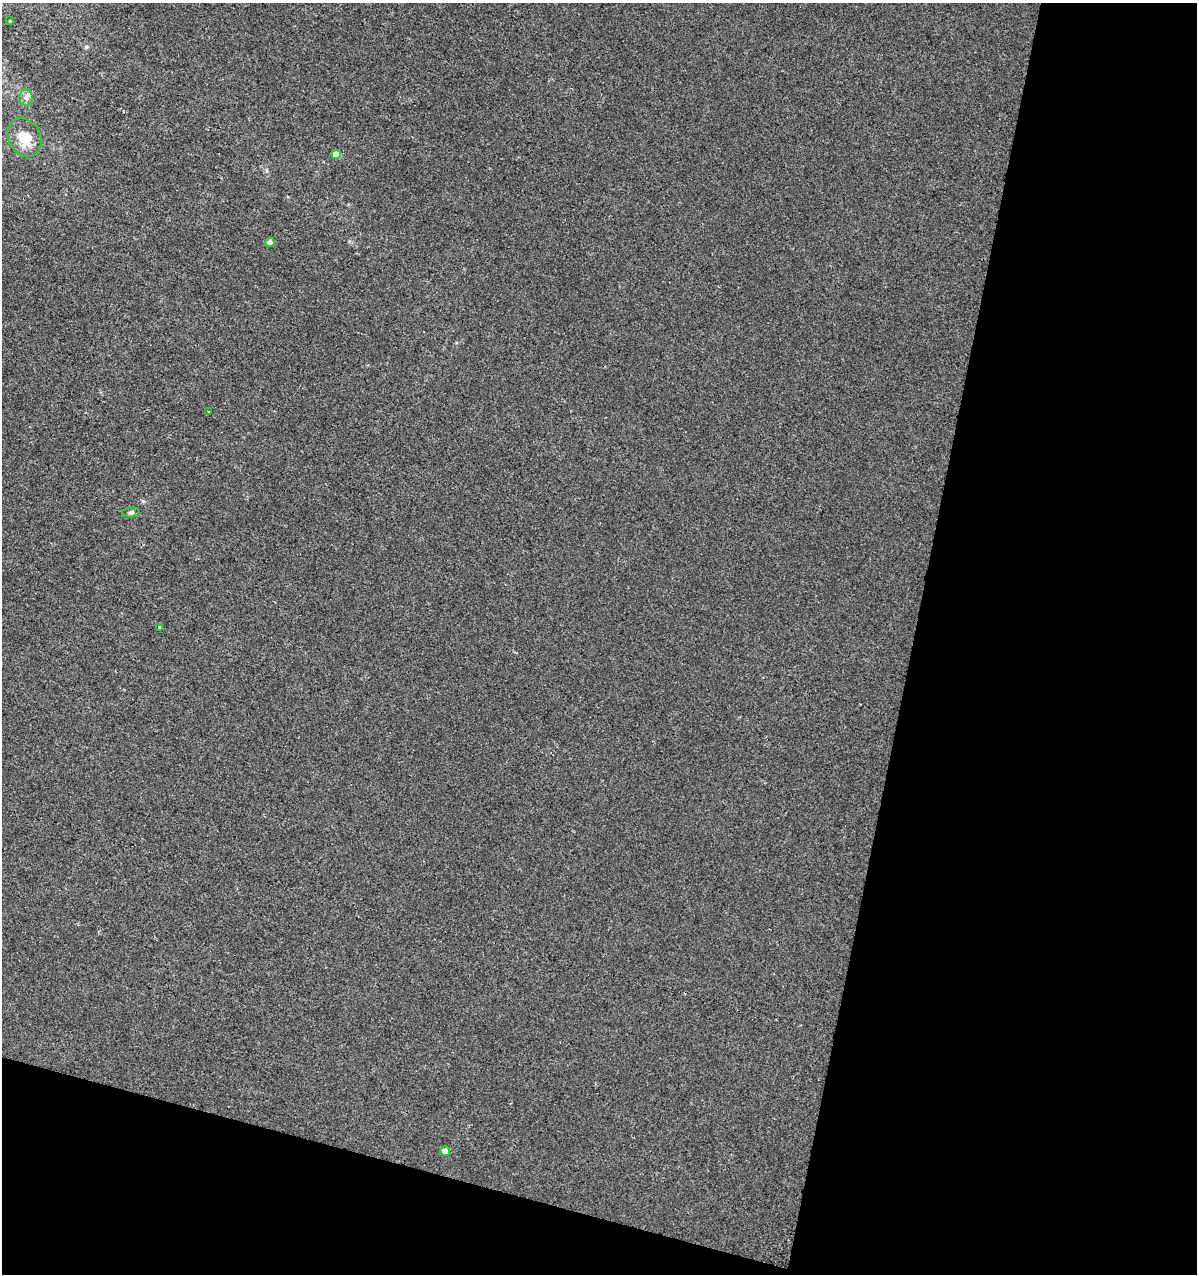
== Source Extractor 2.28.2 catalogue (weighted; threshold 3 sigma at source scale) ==
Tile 4 of 2 x 2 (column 2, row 2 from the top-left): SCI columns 1323-2517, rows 1-1272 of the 2629 x 2544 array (HDU 1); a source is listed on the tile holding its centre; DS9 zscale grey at full resolution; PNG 1199 x 1276 px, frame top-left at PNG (2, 3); each listed source drawn as its Kron ellipse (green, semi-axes under 4 px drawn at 4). Shown black and unused: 29% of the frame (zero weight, under 2 of 3 exposures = <1% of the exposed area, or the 3 px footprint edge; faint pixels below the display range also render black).
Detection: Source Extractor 2.28.2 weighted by HDU 2 'WHT'; one run over the whole footprint, this tile lists its part. Background 2.80e-04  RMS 0.0041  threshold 0.0183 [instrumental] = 3 sigma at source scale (4.5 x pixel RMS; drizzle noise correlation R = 1.50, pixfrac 1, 0.0396/0.0396 arcsec/px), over >= 5 px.
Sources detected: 9; all 9 listed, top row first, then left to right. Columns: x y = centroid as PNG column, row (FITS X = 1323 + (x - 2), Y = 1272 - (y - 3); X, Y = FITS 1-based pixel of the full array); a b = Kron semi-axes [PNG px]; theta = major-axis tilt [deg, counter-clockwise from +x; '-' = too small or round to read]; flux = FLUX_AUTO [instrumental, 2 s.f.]
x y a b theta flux
10 21 3 3 - 0.29
26 98 8 6 -88 1.6
25 138 20 16 -62 9.5
336 154 5 4 - 4.4
270 242 5 4 - 2.2
209 412 3 3 - 0.77
131 512 9 5 5 0.9
159 627 3 3 - 0.9
445 1151 5 4 - 2.9